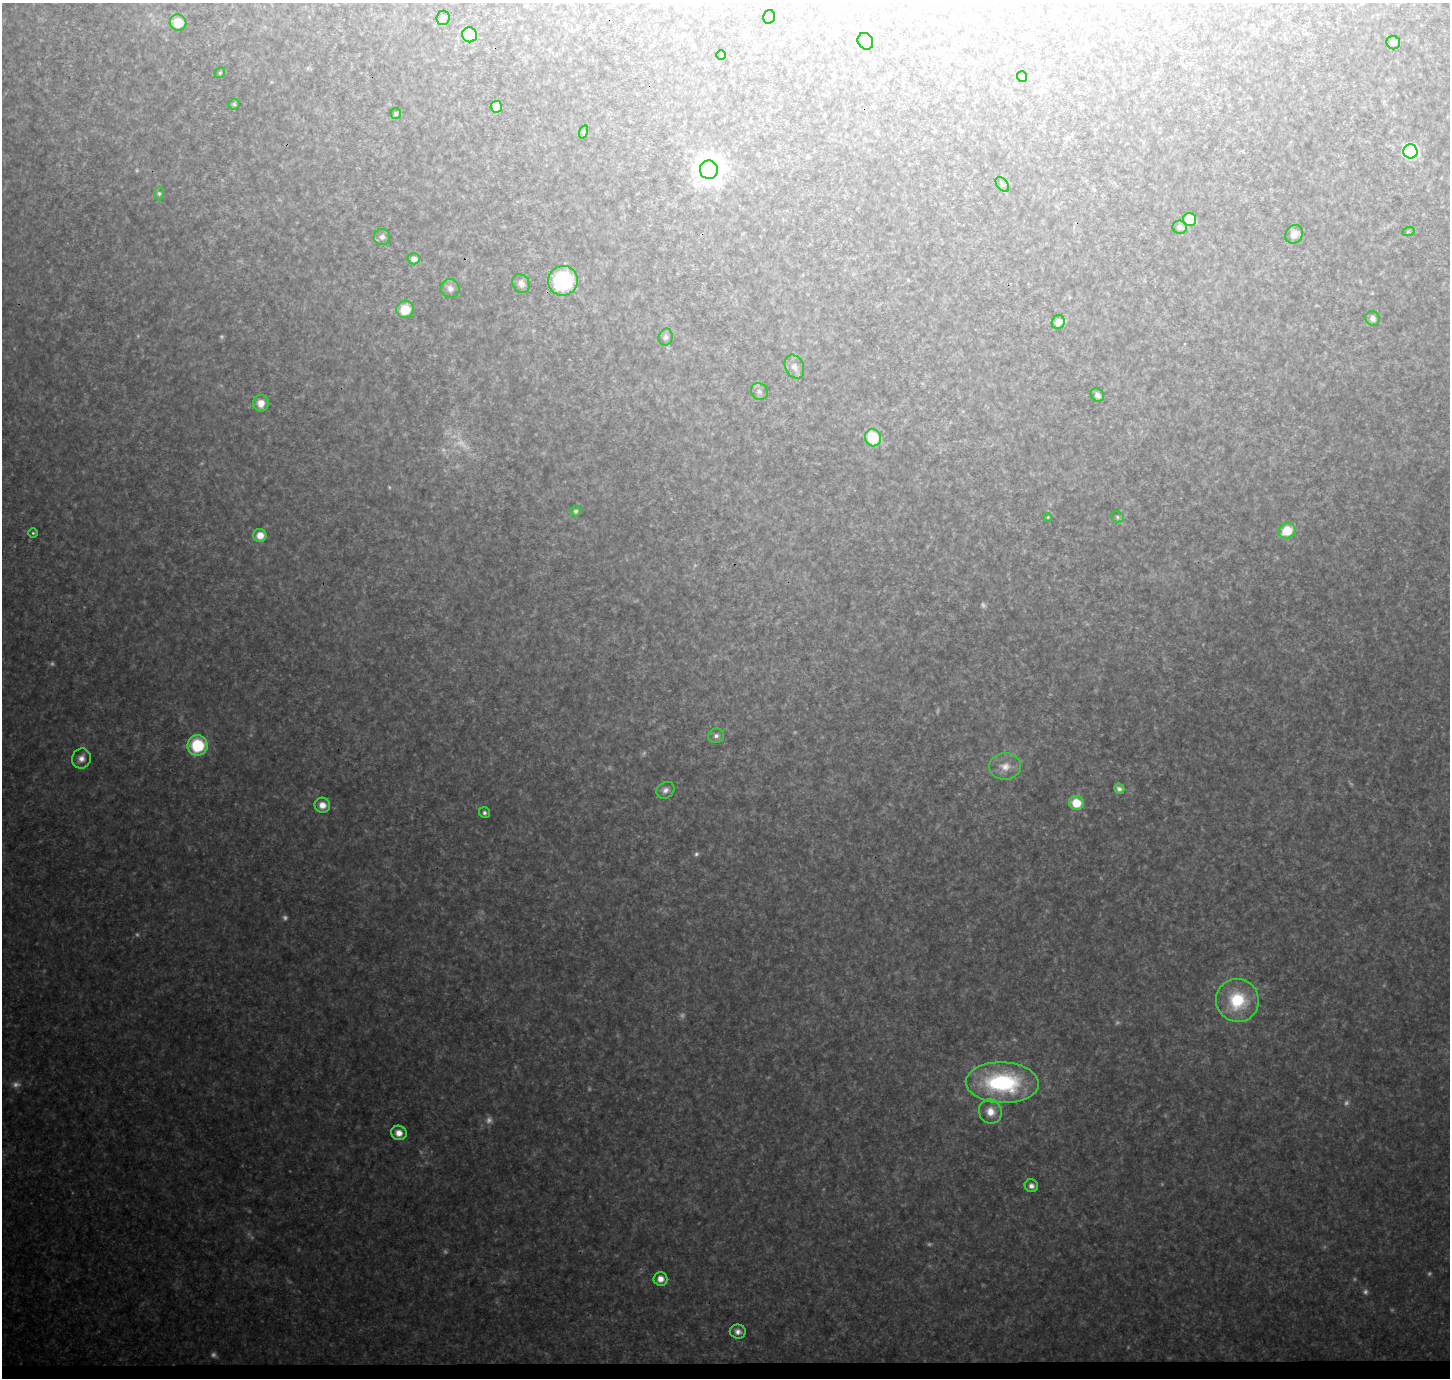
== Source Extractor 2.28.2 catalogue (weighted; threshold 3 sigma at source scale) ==
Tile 8 of 3 x 3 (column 2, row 3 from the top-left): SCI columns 1453-2900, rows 261-1636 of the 4360 x 4647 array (HDU 1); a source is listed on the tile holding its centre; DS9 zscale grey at full resolution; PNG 1452 x 1380 px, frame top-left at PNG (2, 3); each listed source drawn as its Kron ellipse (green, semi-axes under 4 px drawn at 4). Shown black and unused: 1% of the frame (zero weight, under 3 of 4 exposures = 4% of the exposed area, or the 3 px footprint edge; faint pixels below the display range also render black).
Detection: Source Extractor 2.28.2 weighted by HDU 2 'WHT'; one run over the whole footprint, this tile lists its part. Background 0.134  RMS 0.0091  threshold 0.0409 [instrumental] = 3 sigma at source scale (4.5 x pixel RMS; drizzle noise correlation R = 1.50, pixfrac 1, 0.0396/0.0396 arcsec/px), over >= 5 px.
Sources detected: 81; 24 too faint to see at this stretch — neither listed nor drawn; the other 57 listed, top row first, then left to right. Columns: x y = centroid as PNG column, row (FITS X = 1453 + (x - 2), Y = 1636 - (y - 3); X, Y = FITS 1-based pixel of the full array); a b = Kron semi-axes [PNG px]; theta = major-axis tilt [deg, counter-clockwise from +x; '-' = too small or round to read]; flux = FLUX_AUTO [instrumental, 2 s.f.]
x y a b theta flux
769 17 7 5 76 2.5
443 18 7 6 - 4.5
178 23 8 8 - 22
469 35 8 7 - 44
865 41 9 7 -59 3.7
1393 43 7 6 - 4.2
721 55 5 4 - 1.3
220 73 6 4 46 1.3
1022 77 5 5 - 6.8
234 104 5 5 - 1.4
496 107 6 5 - 8.7
396 114 5 5 - 1.7
583 132 7 4 71 1.6
1410 151 7 7 - 200
709 170 9 9 - 1100
1002 184 9 5 -53 2
159 193 7 5 90 1.7
1190 219 6 6 - 26
1180 227 7 6 - 3.3
1408 232 6 4 19 1
1294 234 10 8 53 6
382 237 8 8 - 3.2
414 259 6 5 - 5.3
563 281 15 14 - 79
521 283 10 8 -56 5.8
450 289 9 9 - 4.3
405 309 9 8 - 22
1373 318 7 7 - 4.6
1058 322 7 6 - 6.3
666 337 8 7 - 2.8
794 367 13 9 -65 5.6
759 392 9 8 - 3.5
1097 395 7 6 - 3.7
261 403 8 8 - 8.3
873 438 8 8 - 42
576 511 5 5 - 1.9
1048 517 4 3 - 0.88
1117 517 7 5 -24 1.8
1287 531 8 7 - 24
33 533 4 4 - 1.2
260 535 6 6 - 10
716 736 8 7 - 3.3
198 745 10 10 - 54
81 758 10 9 - 6.1
1005 766 16 13 3 11
1119 789 5 5 - 4.1
665 790 9 7 38 4.2
1076 803 7 7 - 23
322 805 8 7 - 8.4
484 813 6 5 - 2.2
1237 1000 22 21 - 47
1002 1083 36 20 -2 110
990 1112 12 11 - 10
399 1133 8 7 - 8.7
1031 1186 6 6 - 4.5
660 1279 7 7 - 7.8
738 1332 8 7 - 4.4